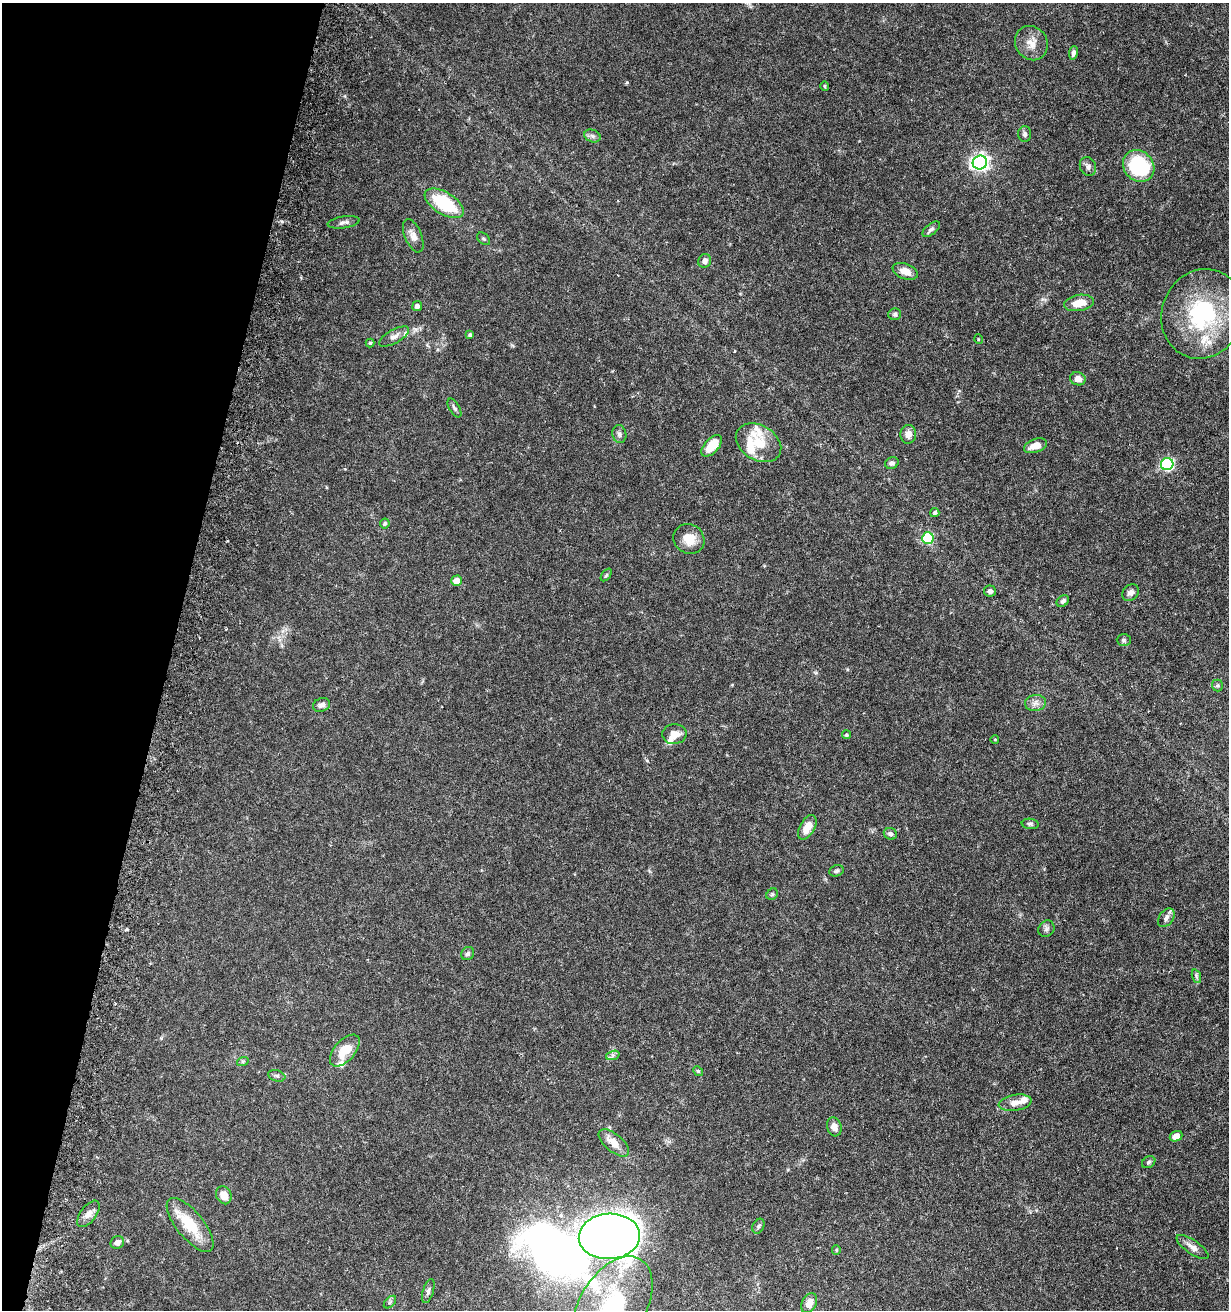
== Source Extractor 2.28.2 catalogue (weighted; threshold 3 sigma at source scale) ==
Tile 9 of 4 x 4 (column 1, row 3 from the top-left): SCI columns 341-1567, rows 1332-2639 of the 5531 x 5284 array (HDU 1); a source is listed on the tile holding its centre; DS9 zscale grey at full resolution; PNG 1231 x 1312 px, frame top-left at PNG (2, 3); each listed source drawn as its Kron ellipse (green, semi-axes under 4 px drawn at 4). Shown black and unused: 14% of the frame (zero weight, under 5 of 9 exposures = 3% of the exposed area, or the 3 px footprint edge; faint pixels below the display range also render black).
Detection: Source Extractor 2.28.2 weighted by HDU 2 'WHT'; one run over the whole footprint, this tile lists its part. Background 0.0301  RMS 0.0015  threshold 0.00621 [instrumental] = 3 sigma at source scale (4.09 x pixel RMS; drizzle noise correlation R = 1.36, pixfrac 0.8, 0.0396/0.0396 arcsec/px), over >= 5 px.
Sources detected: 88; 1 inside a brighter object's white glare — neither listed nor drawn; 8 inside a brighter listed object's ellipse — not listed separately; the other 79 listed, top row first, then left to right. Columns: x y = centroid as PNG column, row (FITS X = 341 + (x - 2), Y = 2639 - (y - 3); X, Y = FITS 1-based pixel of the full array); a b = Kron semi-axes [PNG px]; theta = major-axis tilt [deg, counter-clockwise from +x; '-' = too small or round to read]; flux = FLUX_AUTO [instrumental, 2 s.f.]
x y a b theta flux
1031 43 18 16 -56 1.7
1073 53 7 4 82 0.38
825 86 5 4 - 0.16
1025 134 8 6 -88 0.37
592 136 8 6 -21 0.39
980 162 7 7 - 47
1139 166 17 14 -48 9.7
1088 167 9 8 - 0.52
444 203 22 11 -31 7.2
344 222 16 5 8 0.54
931 229 10 5 38 0.37
413 236 18 8 -67 0.96
483 239 7 5 -40 0.23
705 261 7 6 - 0.59
905 271 13 7 -21 1.3
1079 303 15 8 10 1.8
417 306 5 4 - 0.47
895 314 6 5 - 0.25
1202 314 45 40 68 15
470 335 4 3 - 0.2
394 336 17 6 29 0.73
978 339 5 3 - 0.12
370 343 4 4 - 0.16
1078 379 8 6 -16 0.95
454 408 10 5 -60 0.34
619 434 9 7 -81 0.44
908 434 9 8 - 0.91
759 443 24 17 -30 3.2
712 446 13 7 47 2.8
1035 446 12 6 20 1.5
892 463 7 6 - 0.37
1167 464 6 6 - 18
935 513 5 4 - 0.3
385 523 5 5 - 0.25
928 538 5 5 - 9.6
689 539 16 14 -32 2
606 575 7 3 53 0.19
456 581 5 5 - 1.1
990 591 6 5 - 0.44
1130 593 9 7 43 0.59
1063 601 7 5 40 0.35
1124 640 7 6 - 0.26
1217 686 6 5 - 0.21
1035 703 10 8 9 0.71
321 705 9 6 18 0.52
674 734 12 10 4 1.4
846 735 4 4 - 0.24
995 740 4 3 - 0.098
1030 824 8 5 -7 0.29
807 827 13 7 61 1.7
890 834 7 5 -24 0.37
836 871 7 5 22 0.3
772 894 6 5 - 0.21
1166 918 10 7 53 0.55
1046 929 9 7 48 0.41
468 954 7 6 - 0.32
1196 976 7 4 -71 0.26
345 1050 19 10 49 2.8
613 1055 7 4 19 0.28
243 1061 6 4 18 0.18
698 1071 5 4 - 0.16
277 1076 9 5 -18 0.29
1015 1103 16 8 9 1.1
834 1127 10 7 -74 0.85
1176 1136 7 5 23 0.96
614 1143 18 8 -40 1.6
1149 1162 7 5 33 0.28
224 1195 9 7 -63 1.5
88 1214 15 8 53 0.92
190 1225 33 13 -51 4.6
758 1226 8 5 61 0.26
609 1236 30 22 3 150
117 1242 7 6 - 0.69
1192 1247 19 7 -34 0.9
836 1250 5 4 - 0.16
428 1291 12 5 73 0.42
390 1302 7 4 46 0.23
809 1303 10 7 65 1.1
613 1306 54 33 59 13
Isophote crosses this tile's border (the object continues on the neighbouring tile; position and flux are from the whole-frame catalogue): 1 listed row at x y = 613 1306